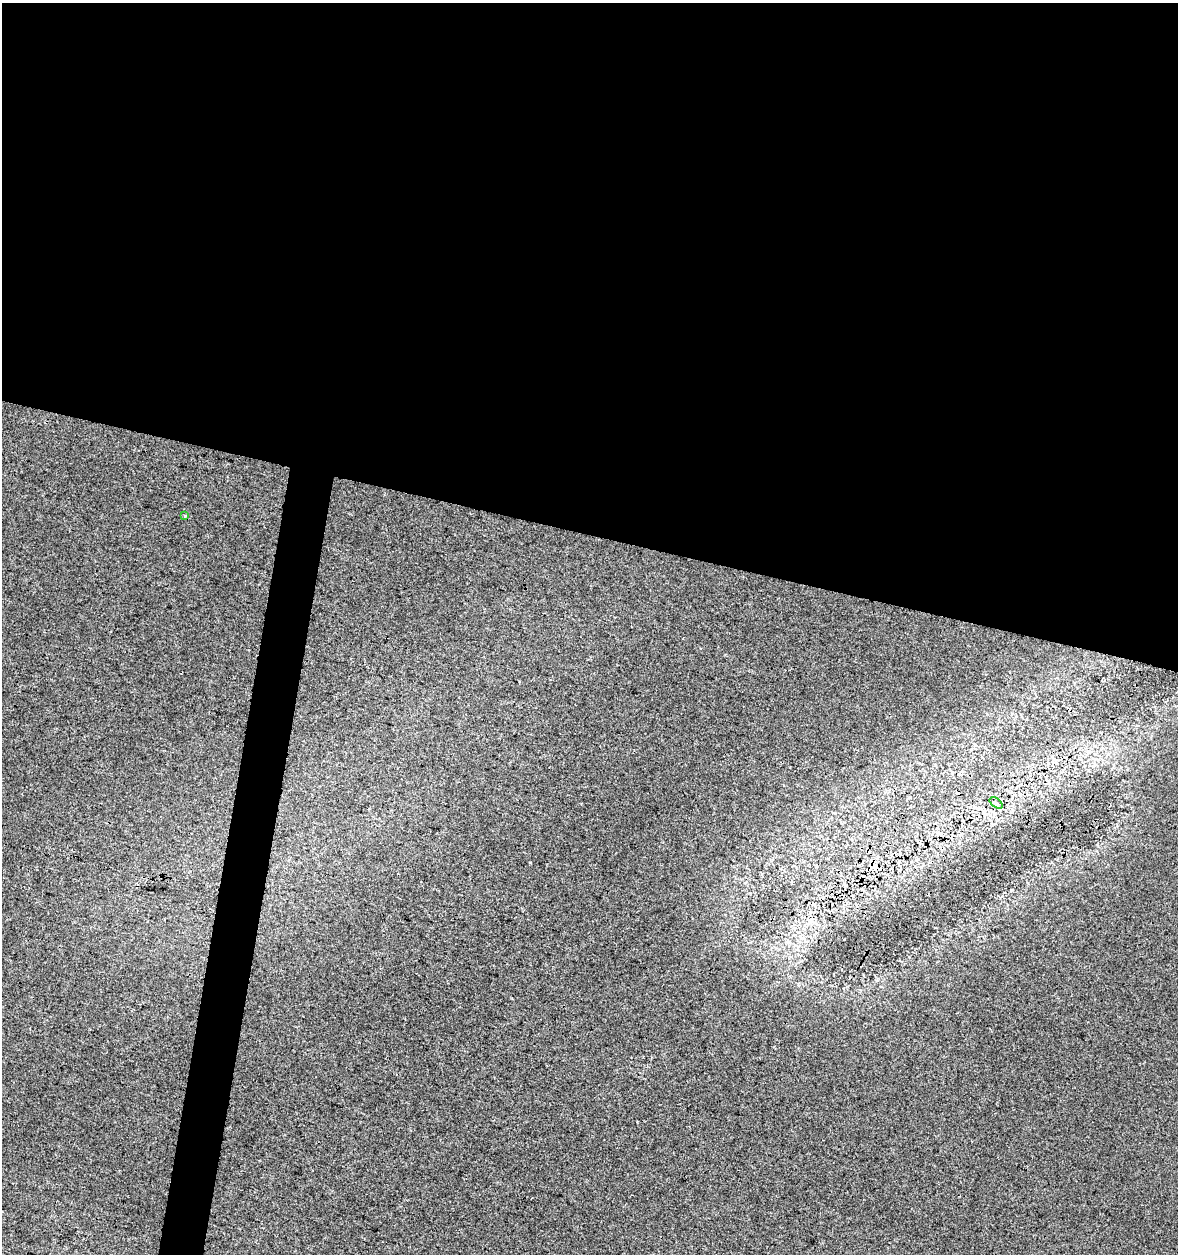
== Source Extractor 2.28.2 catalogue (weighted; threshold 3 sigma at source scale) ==
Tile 3 of 4 x 4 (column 3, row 1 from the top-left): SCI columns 2638-3813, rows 3757-5008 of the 5213 x 5018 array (HDU 1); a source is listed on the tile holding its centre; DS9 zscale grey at full resolution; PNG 1180 x 1256 px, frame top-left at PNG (2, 3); each listed source drawn as its Kron ellipse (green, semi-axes under 4 px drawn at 4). Shown black and unused: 45% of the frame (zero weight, under 3 of 4 exposures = <1% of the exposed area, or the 3 px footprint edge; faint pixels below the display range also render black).
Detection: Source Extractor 2.28.2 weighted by HDU 2 'WHT'; one run over the whole footprint, this tile lists its part. Background 0.0176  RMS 0.0039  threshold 0.0177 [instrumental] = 3 sigma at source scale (4.5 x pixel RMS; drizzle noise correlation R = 1.50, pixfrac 1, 0.0396/0.0396 arcsec/px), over >= 5 px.
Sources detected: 4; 2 cosmic-ray / hot-pixel residue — neither listed nor drawn; the other 2 listed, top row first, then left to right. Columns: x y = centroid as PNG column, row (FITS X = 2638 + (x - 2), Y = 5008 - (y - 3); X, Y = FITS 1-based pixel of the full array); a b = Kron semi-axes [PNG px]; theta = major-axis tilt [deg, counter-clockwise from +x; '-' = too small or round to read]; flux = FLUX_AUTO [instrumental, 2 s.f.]
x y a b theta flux
185 516 3 3 - 0.58
996 803 7 4 -36 0.82